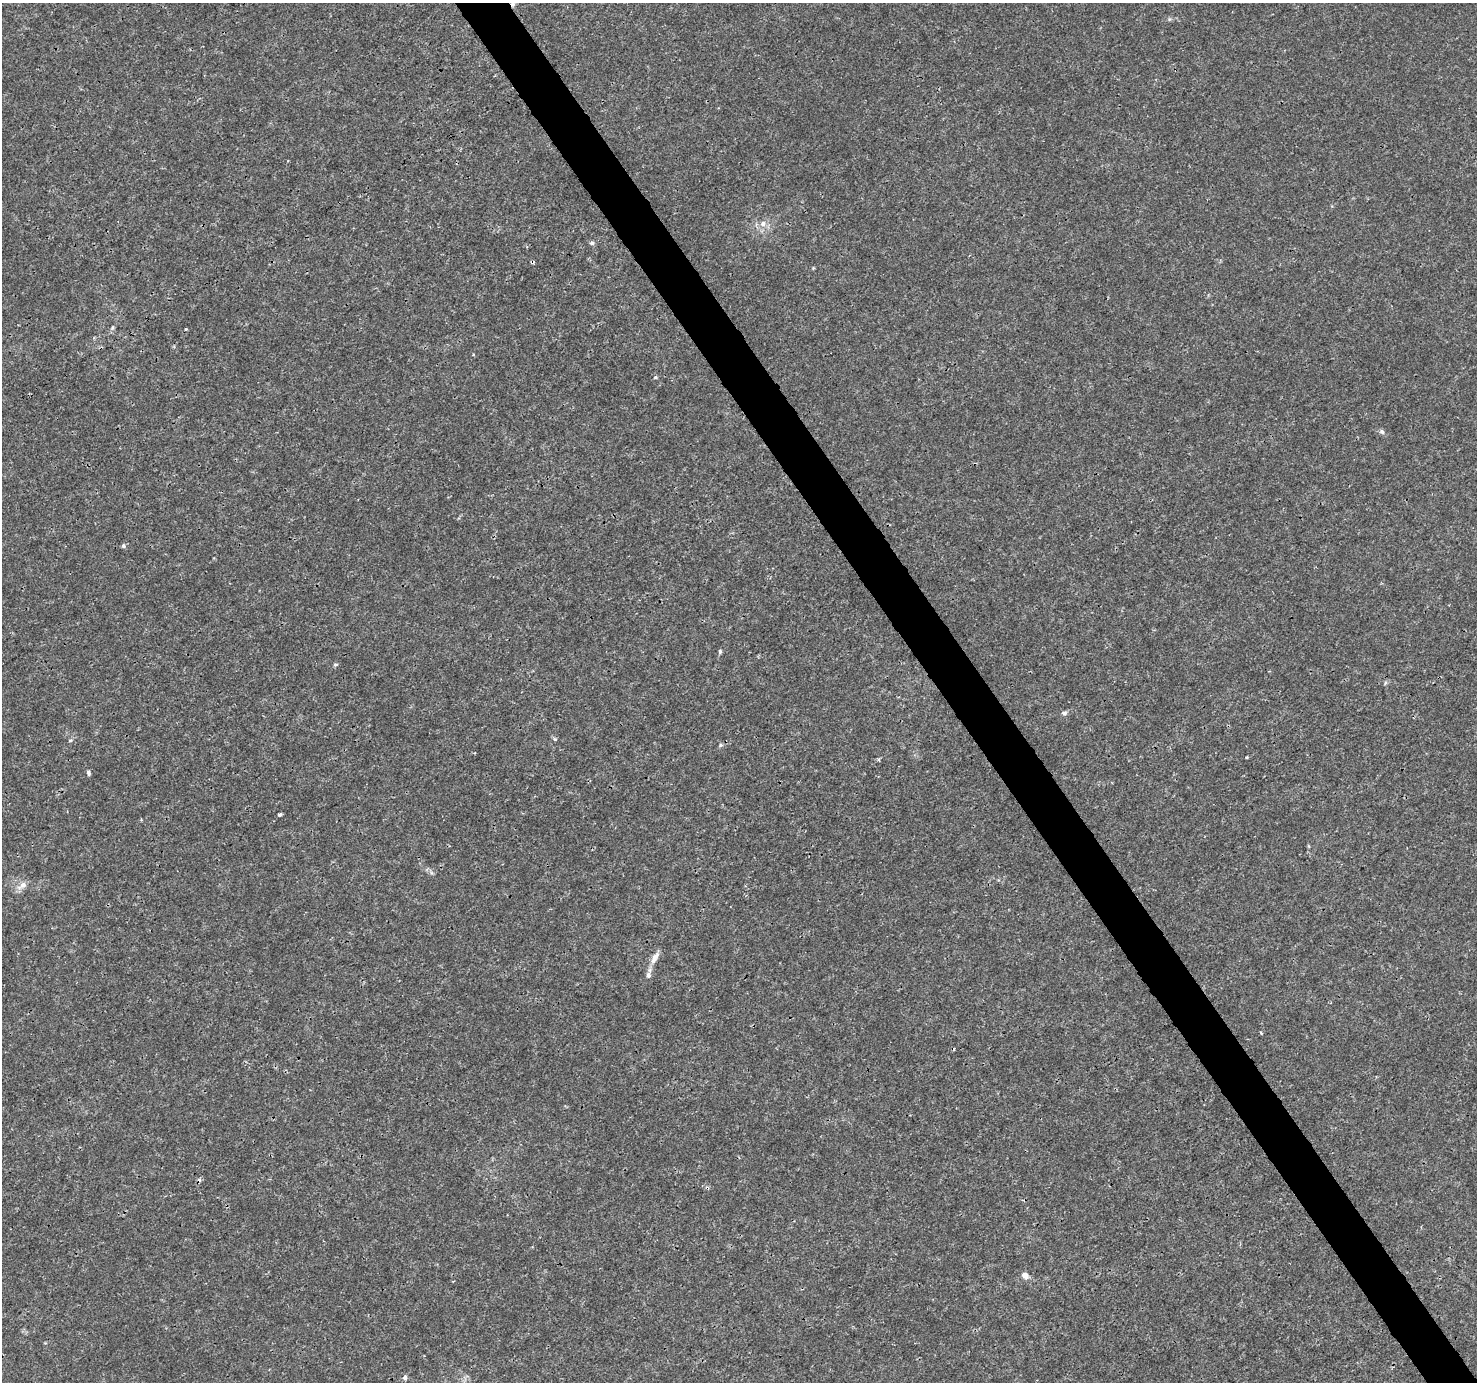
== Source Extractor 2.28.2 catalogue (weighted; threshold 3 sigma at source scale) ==
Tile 6 of 4 x 4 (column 2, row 2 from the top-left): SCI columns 1480-2954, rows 2941-4320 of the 5904 x 5819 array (HDU 1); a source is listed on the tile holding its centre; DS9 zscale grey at full resolution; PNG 1479 x 1384 px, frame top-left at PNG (2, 3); no overlay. Shown black and unused: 4% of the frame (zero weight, under 3 of 4 exposures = <1% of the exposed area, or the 3 px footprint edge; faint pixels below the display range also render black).
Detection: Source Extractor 2.28.2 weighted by HDU 2 'WHT'; one run over the whole footprint, this tile lists its part. Background 0.0025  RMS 0.0011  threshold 0.00494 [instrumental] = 3 sigma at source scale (4.5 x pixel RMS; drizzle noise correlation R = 1.50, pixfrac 1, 0.0396/0.0396 arcsec/px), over >= 5 px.
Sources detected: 28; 2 cosmic-ray / hot-pixel residue — not listed; the other 26 listed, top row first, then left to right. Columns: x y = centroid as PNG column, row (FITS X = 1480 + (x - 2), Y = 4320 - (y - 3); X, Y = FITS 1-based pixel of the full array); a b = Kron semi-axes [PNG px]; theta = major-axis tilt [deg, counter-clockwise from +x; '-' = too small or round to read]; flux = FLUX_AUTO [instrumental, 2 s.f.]
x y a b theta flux
513 4 6 5 - 0.24
763 224 9 8 - 0.68
592 243 6 5 - 0.24
813 268 4 4 - 0.095
112 327 7 4 71 0.2
186 329 3 3 - 0.12
655 377 5 4 - 0.12
1382 432 6 5 - 0.29
123 546 5 5 - 0.23
720 652 6 5 - 0.17
335 664 7 3 9 0.15
1385 683 6 4 72 0.16
1064 713 7 5 2 0.28
555 739 5 5 - 0.15
70 740 6 5 - 0.17
720 745 5 5 - 0.18
1247 757 3 3 - 0.13
88 773 6 4 -72 0.22
280 815 4 3 - 0.33
1308 846 5 3 - 0.1
22 885 16 8 34 0.78
654 957 15 8 44 0.74
648 975 8 6 76 0.4
707 1188 5 3 - 0.17
1025 1275 7 6 - 0.68
405 1377 5 5 - 0.31
Overlapping masked pixels (flux is a lower limit): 2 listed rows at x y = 513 4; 707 1188